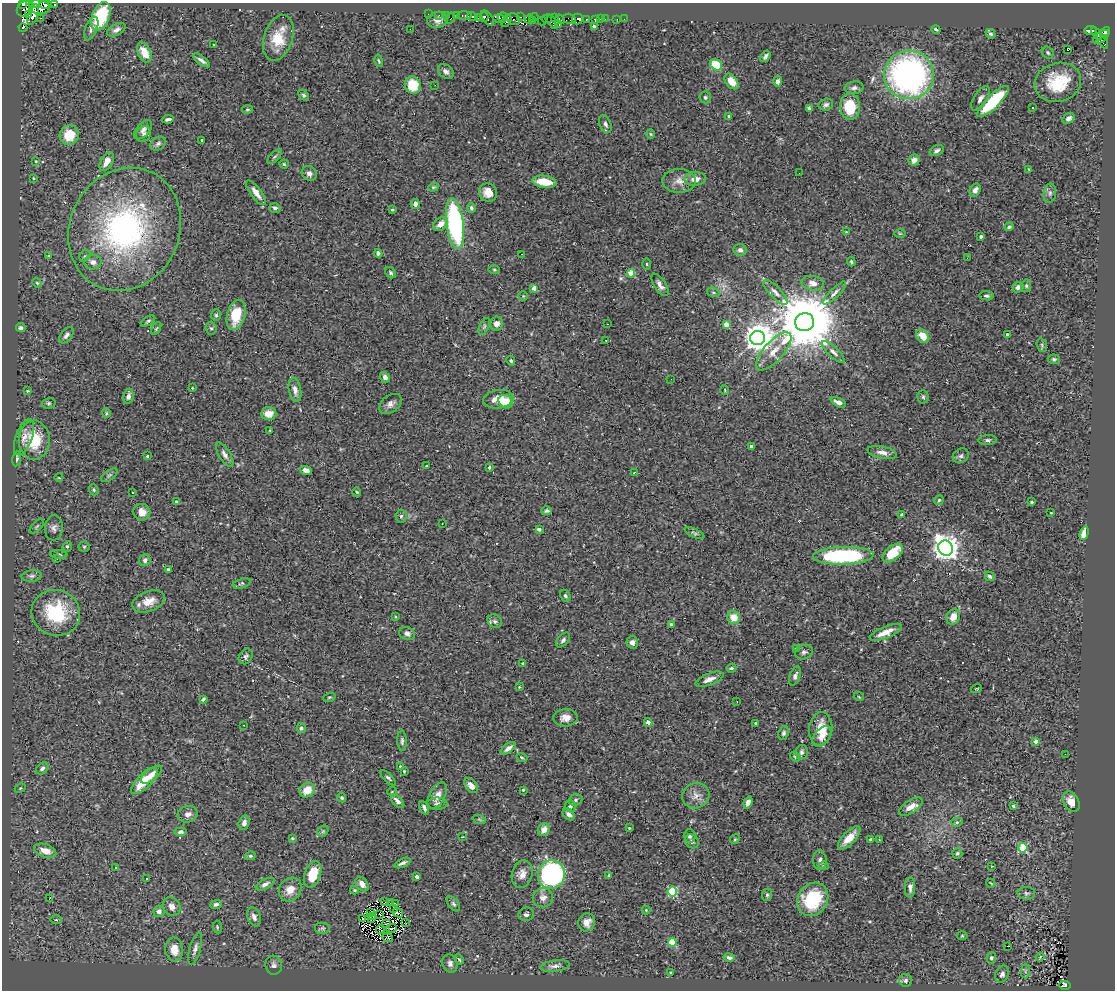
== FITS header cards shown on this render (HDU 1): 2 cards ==
NAXIS1  =                 1113
NAXIS2  =                  988

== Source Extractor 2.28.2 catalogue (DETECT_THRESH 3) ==
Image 1113 x 988 px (HDU 1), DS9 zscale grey, 1 PNG px = 1 image px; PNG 1117 x 992 px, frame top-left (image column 1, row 988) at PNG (2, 3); each listed source drawn as its Kron ellipse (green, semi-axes under 4 px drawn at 4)
Background 0.396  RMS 0.022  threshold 0.0658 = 3 sigma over >= 5 px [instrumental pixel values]
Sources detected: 377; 3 with non-positive FLUX_AUTO (blend fragments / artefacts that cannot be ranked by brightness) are neither listed nor drawn; the other 374 listed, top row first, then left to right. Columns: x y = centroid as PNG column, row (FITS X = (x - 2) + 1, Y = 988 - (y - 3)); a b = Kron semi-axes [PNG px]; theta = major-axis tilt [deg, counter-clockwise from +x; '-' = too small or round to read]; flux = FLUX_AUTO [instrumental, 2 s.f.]
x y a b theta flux
23 4 3 3 - 290
34 4 6 3 11 1200
55 4 3 3 - 160
45 5 6 4 -3 1600
39 7 10 7 -6 4100
25 9 8 7 - 1200
28 14 4 2 - 120
428 14 2 2 - 4.6
33 15 11 5 71 1500
439 15 2 2 - 7.9
446 15 2 2 - 8.2
457 15 3 3 - 36
464 15 7 3 1 71
101 17 15 8 68 73
472 17 5 4 - 320
484 17 5 3 - 440
521 17 3 3 - 120
534 17 4 3 - 400
41 18 2 2 - 0.86
450 18 6 3 63 93
479 18 4 3 - 430
488 18 9 4 -54 100
503 18 5 3 - 280
555 18 3 2 - 27
499 19 5 4 - 270
514 19 7 5 -30 480
529 19 5 4 - 200
547 19 5 3 - 380
560 19 5 3 - 45
569 19 6 5 - 18
577 19 5 5 - 650
586 19 3 3 - 110
595 19 4 3 - 66
600 19 2 2 - 5.3
605 19 2 2 - 12
617 19 3 2 - 2.7
624 19 2 2 - 3.1
438 20 10 8 13 9.2
506 21 7 3 61 510
532 21 3 3 - 270
542 21 4 3 - 140
552 22 7 3 -61 260
559 25 3 2 - 14
594 26 4 3 - 4.4
23 28 4 2 - 23
91 29 12 6 69 5.3
410 29 2 2 - 0.97
936 29 5 3 - 2.7
116 30 10 5 28 5.4
1091 30 6 4 -6 240
1105 32 6 3 50 670
991 34 5 4 - 3
1097 34 7 3 -53 35
1101 37 9 5 37 340
278 38 23 14 72 39
1102 41 8 4 -60 310
214 45 4 2 - 0.84
1067 49 3 3 - 35
144 52 11 6 -64 19
1048 53 6 5 - 2.7
765 56 6 4 56 3.5
201 60 10 4 -36 5.7
379 61 6 3 -76 2.1
716 65 6 5 - 65
446 71 9 6 -39 5.2
909 75 25 24 - 450
731 81 9 5 -53 17
778 81 5 4 - 5.3
1058 82 24 19 18 62
413 85 9 8 - 44
435 85 2 2 - 1.3
854 88 9 6 9 4.9
303 95 6 4 -47 3.8
705 97 6 5 - 3.1
980 98 14 6 56 6.6
993 101 21 6 45 98
826 104 7 6 - 4
850 107 13 9 -86 45
1032 107 2 2 - 1.2
809 108 4 3 - 3.1
247 109 5 4 - 1.7
729 116 3 3 - 2.9
1068 118 6 5 - 6.2
168 119 6 3 8 4.1
605 124 9 5 -66 5.2
143 130 11 6 47 5.9
144 134 8 7 - 4.3
650 134 5 3 - 1.5
69 135 10 9 - 29
202 140 3 3 - 1.8
158 144 8 6 33 4.3
937 151 7 5 26 4
275 156 9 4 44 2.9
914 160 6 5 - 7.8
36 161 4 3 - 1
107 162 10 5 61 15
284 164 4 4 - 1.8
1029 169 3 2 - 1.2
309 173 8 7 - 6.1
799 173 2 2 - 1.6
33 178 3 2 - 1.3
695 179 11 7 3 13
679 181 16 12 0 14
544 182 12 6 -8 31
433 187 5 4 - 1.8
975 190 7 5 63 6.1
488 192 9 8 - 14
256 193 15 5 -54 13
1050 193 10 6 81 5.1
415 204 5 4 - 8.2
275 208 5 4 - 3.4
471 208 5 4 - 3
392 210 3 3 - 1.6
440 224 8 5 42 10
455 224 25 8 -82 250
1009 227 4 3 - 3.1
125 229 63 54 64 370
846 232 3 2 - 1.2
900 233 6 4 0 1.5
981 236 3 3 - 2.4
740 250 6 6 - 4.8
378 253 4 3 - 2.9
521 254 2 2 - 1.5
48 256 3 3 - 1.4
85 256 6 5 - 2.6
967 258 3 2 - 1.5
93 262 9 7 2 6.5
851 262 5 3 - 1.9
647 264 6 4 -89 1.6
494 270 5 3 - 1.8
391 273 6 5 - 2.8
631 273 4 4 - 39
37 283 5 4 - 1.7
813 283 11 7 -10 11
660 285 13 6 -57 7.5
1026 286 6 5 - 2.8
1018 287 6 5 - 5.1
534 288 4 3 - 14
713 292 6 4 -17 2.5
775 292 16 5 -46 8
835 293 15 4 45 6.6
523 296 4 4 - 1.6
987 296 7 4 -7 3.5
216 315 6 5 - 2.5
236 315 15 9 75 42
148 321 8 4 31 2.5
804 322 9 9 - 16000
496 324 7 6 - 7.8
607 324 2 2 - 0.78
726 325 4 4 - 22
484 327 9 5 64 2.8
21 328 5 4 - 3.8
211 328 6 5 - 2.7
156 329 7 3 59 1.6
66 335 9 5 52 5.5
1007 335 4 4 - 4.6
923 336 7 5 -48 21
758 338 7 7 - 2300
606 340 4 3 - 1.1
1042 345 7 5 -71 2.6
774 351 24 10 48 22
833 352 15 5 -43 6.6
1054 359 6 5 - 2.7
511 361 5 4 - 2.1
385 377 5 4 - 4.9
671 379 2 2 - 2
192 388 4 3 - 1.6
295 390 12 6 -80 8.6
725 390 5 3 - 1.1
28 391 3 3 - 1.5
128 396 7 5 76 5.9
923 397 7 5 -88 2.9
498 399 15 9 7 20
506 402 7 6 - 30
838 402 8 4 -27 7.5
49 403 7 5 14 2.6
390 404 12 8 38 7.8
106 413 4 4 - 1.8
269 414 8 6 4 13
270 430 3 2 - 1.1
24 437 19 8 70 11
34 440 19 15 -89 48
988 440 9 5 5 3.9
752 446 3 3 - 5.6
882 453 15 6 -12 9.7
225 454 14 5 -58 6.9
147 456 3 3 - 1.5
961 456 8 7 - 4.5
17 459 7 4 80 3.3
427 466 2 2 - 1.2
489 467 4 4 - 2.7
306 470 6 4 -20 7.6
634 473 3 2 - 1.3
109 475 9 4 36 3.1
59 478 4 2 - 1.2
94 490 6 4 -67 2.5
132 492 3 3 - 2.7
357 492 4 4 - 1.5
939 500 5 4 - 2
176 501 4 3 - 1.6
1032 502 3 2 - 1.7
547 511 5 4 - 2.8
142 512 8 8 - 12
1051 513 3 2 - 1
902 514 4 4 - 2
401 516 6 5 - 3.2
442 524 3 2 - 2
37 526 9 4 45 2.9
54 528 12 9 86 7.4
539 529 3 3 - 6.8
694 533 11 4 -26 3.2
1084 533 7 4 75 20
67 546 5 4 - 2.2
84 547 5 5 - 1.8
946 548 8 7 - 1700
893 553 12 7 40 35
59 554 8 4 -6 2.3
843 556 30 9 2 180
57 559 3 2 - 1.8
145 560 6 5 - 4.7
168 569 3 3 - 1.9
32 576 10 5 5 4.7
990 576 5 4 - 3
242 583 9 4 16 2.5
565 596 6 5 - 2.6
149 601 17 10 20 18
56 613 24 22 -20 96
395 617 4 3 - 1.5
734 617 6 6 - 20
953 617 8 6 62 14
495 621 7 6 - 3.5
671 624 4 3 - 2.2
886 632 17 6 22 16
407 633 8 6 -22 5.5
563 640 9 5 47 4.2
632 642 6 5 - 6.9
796 649 4 4 - 1.7
804 652 9 7 20 4.1
246 656 8 6 58 4.4
523 663 3 3 - 2.5
731 668 5 4 - 2.1
795 676 10 5 70 5.2
709 679 15 6 21 9.5
519 687 4 3 - 1.4
976 689 5 2 - 1.2
329 697 6 4 18 1.8
859 697 5 3 - 1.2
203 699 4 3 - 2.5
737 701 3 2 - 1.6
566 718 12 8 4 11
648 722 4 4 - 9.8
756 723 3 3 - 1.9
244 725 2 2 - 0.81
301 728 5 4 - 2.6
821 729 17 11 83 25
784 733 7 5 68 3.2
822 736 12 7 49 12
402 741 10 5 -88 4
1036 741 4 4 - 9
508 748 9 4 37 7.6
802 752 7 6 - 3.4
1065 754 2 2 - 2.4
795 756 5 4 - 2.1
522 757 6 3 -21 1.8
400 767 4 3 - 1.4
42 768 7 5 41 3.8
404 771 3 3 - 1.4
151 775 12 5 38 10
388 778 10 4 -44 3
144 781 17 7 46 30
471 786 8 5 -52 8.7
20 788 6 4 23 2
307 790 8 7 - 21
523 790 3 3 - 1.8
392 791 4 3 - 1.2
437 796 14 7 62 11
696 796 14 12 26 12
342 798 5 4 - 2.5
575 800 7 5 19 3.1
398 801 8 4 -46 6.7
1071 802 11 7 -61 16
748 803 6 4 70 5.2
437 804 10 6 -1 4.2
570 806 6 5 - 4
1013 806 4 4 - 2
911 807 13 6 33 12
424 808 7 4 -65 3.9
188 814 10 8 16 7.8
569 814 7 5 -42 6.1
479 819 7 4 -19 2.4
957 822 5 4 - 2.7
244 823 7 5 74 7.5
629 828 3 3 - 1.7
544 830 7 6 - 11
323 831 6 5 - 2.2
181 832 6 4 6 3.7
690 836 7 6 - 3.4
462 837 3 2 - 0.96
292 838 3 3 - 1.5
849 838 15 6 47 19
735 839 5 4 - 1.5
871 839 3 3 - 1.7
879 840 2 2 - 1
692 841 7 6 - 4.4
1023 848 5 5 - 73
45 851 11 6 -19 18
957 853 5 5 - 2.8
250 856 5 4 - 2.8
820 860 10 6 -87 5.4
402 863 8 3 25 5
824 866 5 4 - 2
992 866 4 2 - 0.96
115 868 2 2 - 1.2
313 874 14 8 72 35
522 874 14 10 74 12
551 875 14 13 - 350
609 875 3 3 - 1.5
417 877 4 3 - 8
146 879 2 2 - 1.5
991 883 4 2 - 1.2
265 884 10 5 26 5.5
362 884 8 5 -53 8.8
910 888 10 5 89 5.1
290 890 13 10 52 17
354 890 4 3 - 1.6
672 892 5 5 - 120
1026 893 9 6 -2 4.2
767 895 6 5 - 2.4
543 898 10 9 - 9.2
49 899 3 2 - 19
813 899 17 15 57 71
385 902 3 2 - 1.7
391 903 3 2 - 4.3
395 903 3 2 - 1.7
216 904 6 4 24 4.7
453 904 8 5 -52 3.1
172 907 10 8 -51 8.7
394 908 2 2 - 1.3
646 910 4 4 - 1.4
159 911 5 5 - 6.2
371 912 3 2 - 0.2
398 913 5 2 - 1.8
526 914 8 7 - 4.4
380 915 2 2 - 1.2
373 916 4 2 - 0.64
254 917 10 6 -69 6.5
363 918 4 2 - 1.2
371 919 3 2 - 0.54
56 920 6 4 1 2
587 922 9 8 - 11
406 923 2 2 - 1.8
387 924 3 2 - 1.1
217 927 6 4 -83 2
323 928 8 6 0 3.4
391 928 5 2 - 0.43
380 930 4 2 - 0.79
962 936 5 3 - 1.6
388 937 5 2 - 0.81
672 942 4 4 - 56
1008 946 3 2 - 4.9
195 949 16 5 74 7
174 950 12 9 -84 18
729 957 5 4 - 3.2
1040 957 4 2 - 1.2
991 958 6 5 - 2.9
459 959 5 3 - 1.8
450 963 9 7 -73 6.2
274 965 9 8 - 5.7
555 966 15 5 8 7.2
1025 971 7 4 89 2.8
671 973 4 3 - 1.6
1002 974 8 6 67 5.9
906 980 6 6 - 4.2
1065 985 5 4 - 45
At the frame edge (FLAGS 8, measured only in part): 3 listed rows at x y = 23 4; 34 4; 55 4
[3 non-positive-flux detections neither listed nor drawn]